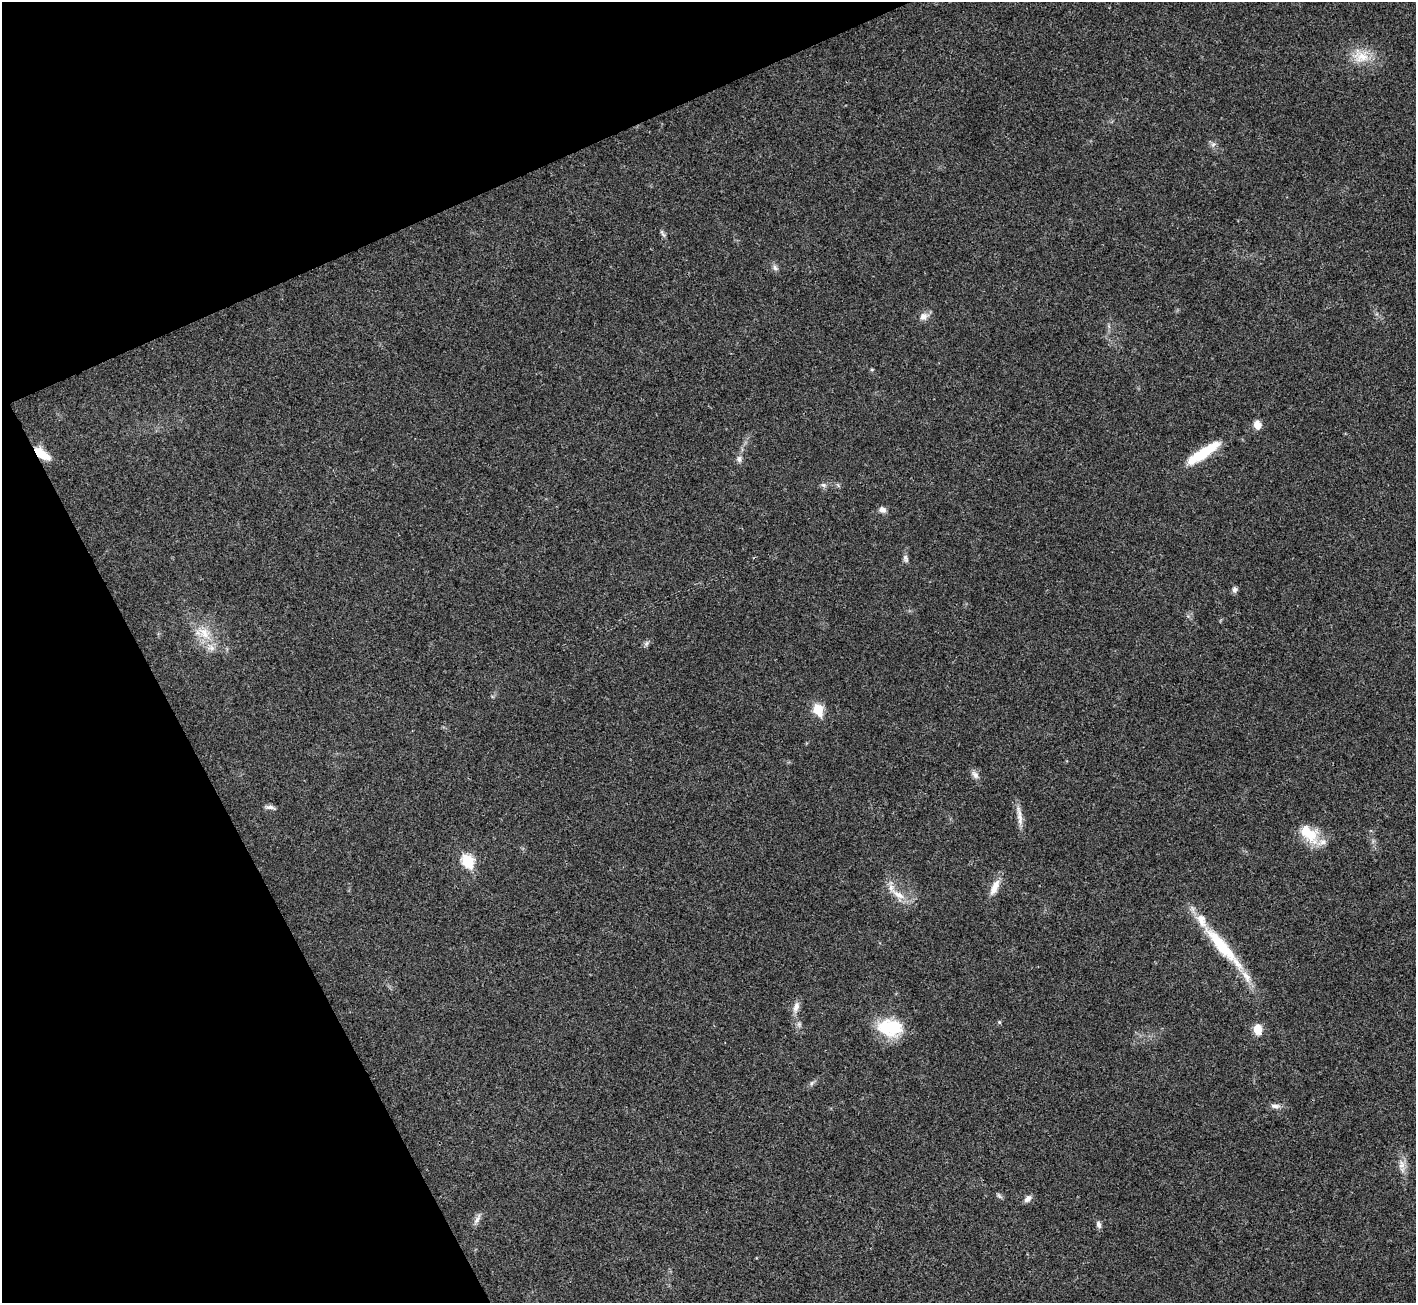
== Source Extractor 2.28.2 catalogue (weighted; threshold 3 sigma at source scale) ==
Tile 5 of 4 x 4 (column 1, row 2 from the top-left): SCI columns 5-1418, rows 2892-4192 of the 5661 x 5651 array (HDU 1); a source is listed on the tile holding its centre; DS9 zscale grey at full resolution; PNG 1418 x 1305 px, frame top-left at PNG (2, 2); no overlay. Shown black and unused: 22% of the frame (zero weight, under 3 of 4 exposures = <1% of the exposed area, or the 3 px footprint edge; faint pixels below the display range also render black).
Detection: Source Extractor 2.28.2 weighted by HDU 2 'WHT'; one run over the whole footprint, this tile lists its part. Background 0.0216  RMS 0.0044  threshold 0.0196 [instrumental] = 3 sigma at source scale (4.5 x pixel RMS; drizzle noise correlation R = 1.50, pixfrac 1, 0.05/0.05 arcsec/px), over >= 5 px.
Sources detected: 40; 4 inside a brighter listed object's ellipse — not listed separately; the other 36 listed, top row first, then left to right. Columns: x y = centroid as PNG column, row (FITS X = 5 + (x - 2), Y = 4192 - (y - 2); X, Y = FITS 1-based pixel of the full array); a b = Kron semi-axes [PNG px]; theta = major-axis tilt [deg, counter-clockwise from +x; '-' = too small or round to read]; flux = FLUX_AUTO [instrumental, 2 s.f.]
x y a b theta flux
1361 56 23 17 3 9.2
1213 144 7 4 3 1
662 233 13 4 -61 1
775 268 9 6 -47 1.4
923 316 10 9 - 2.7
872 370 5 3 - 0.46
1257 425 10 9 - 3.3
1203 453 43 10 33 17
42 454 21 8 -36 8
739 459 10 6 -83 1.5
823 485 8 6 -20 1.1
883 510 9 7 -20 1.8
905 558 11 6 -70 1.3
1234 590 8 7 - 1.2
204 633 23 13 -52 8.9
646 643 8 4 45 0.99
818 709 6 5 - 23
975 775 13 6 -53 1.9
269 807 12 5 -6 1.5
1019 816 31 6 -83 3.7
1309 834 29 16 -45 12
468 861 7 6 - 33
995 887 22 8 65 5
898 894 25 8 -34 5.9
1221 945 58 14 -50 26
796 1007 16 7 74 2.8
999 1022 5 5 - 0.54
890 1027 31 20 -6 19
1258 1029 11 8 -84 5.4
812 1083 6 4 70 0.75
1275 1106 14 6 -7 2
1402 1165 13 8 79 3.1
999 1196 10 3 -40 0.78
1028 1199 10 6 44 2
477 1219 17 5 57 2
1099 1225 10 6 -76 1.3
Overlapping masked pixels (flux is a lower limit): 1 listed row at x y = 42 454